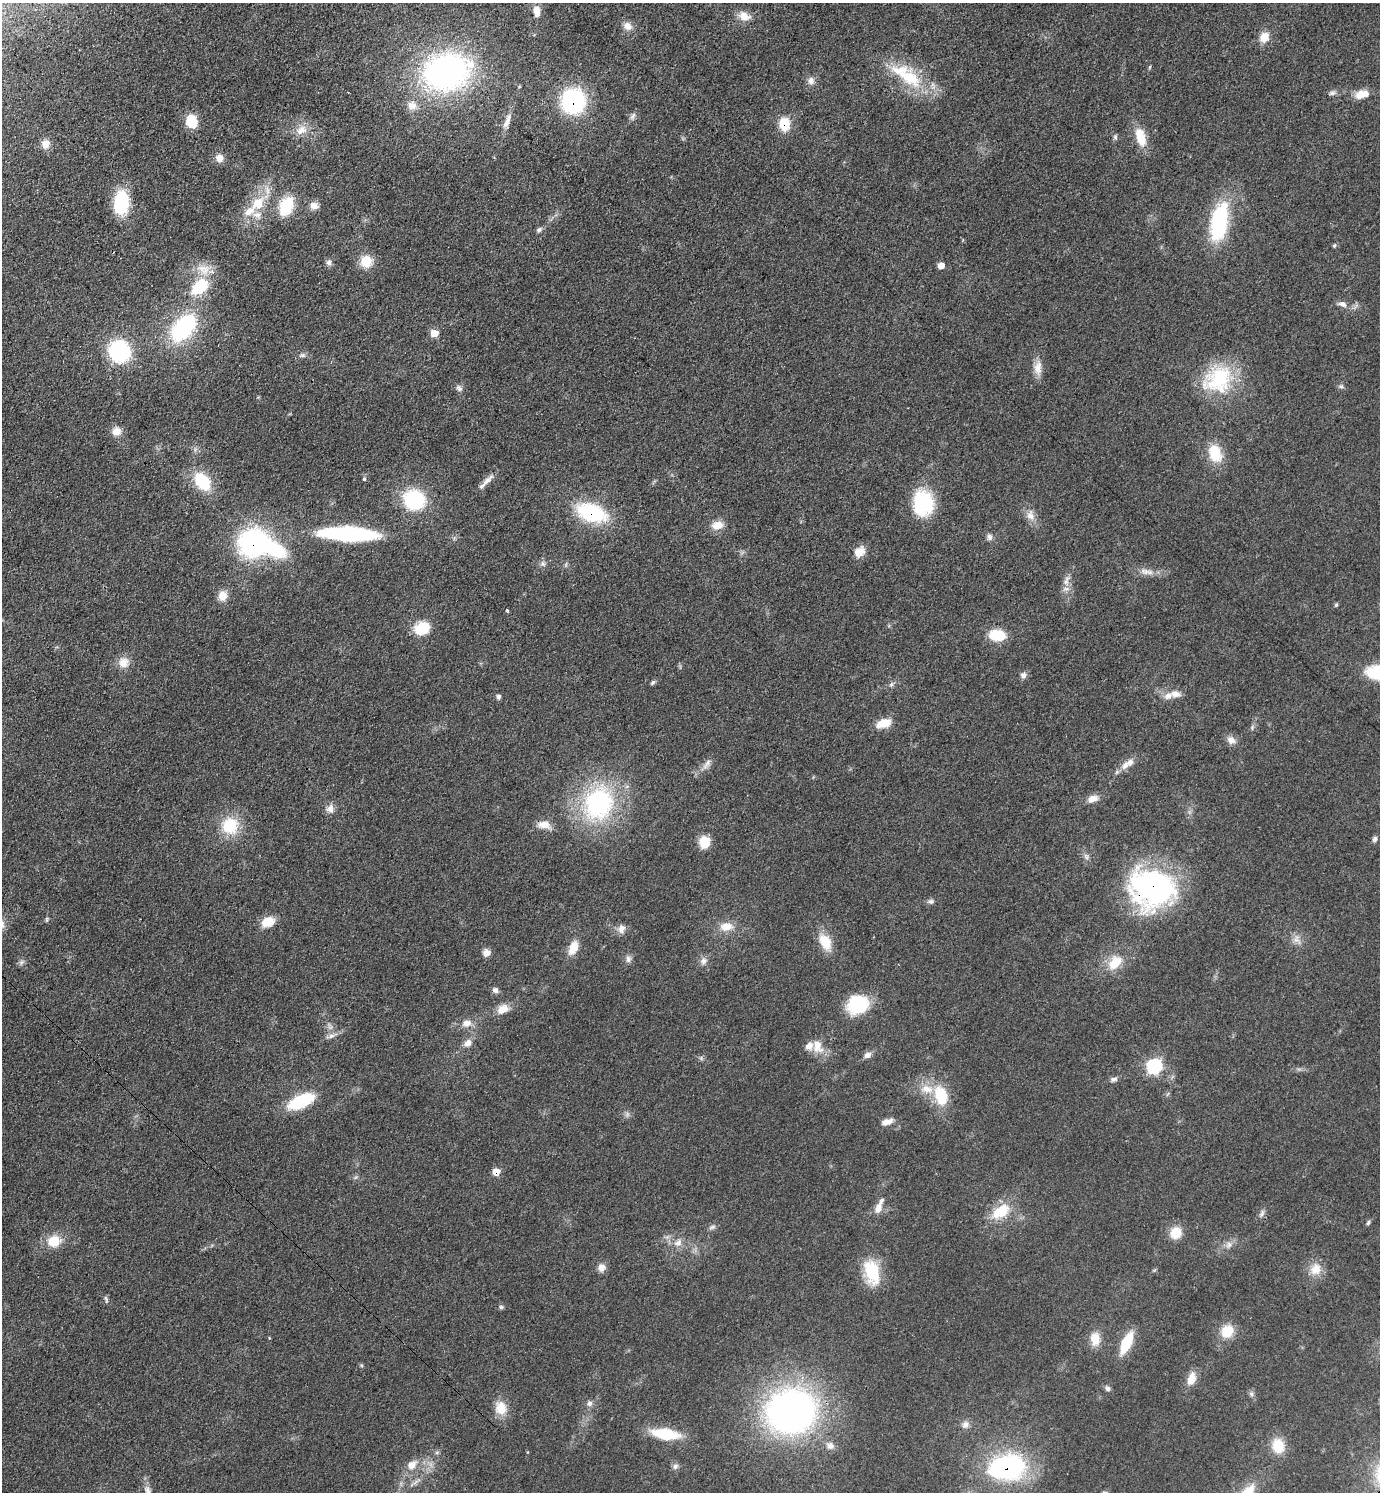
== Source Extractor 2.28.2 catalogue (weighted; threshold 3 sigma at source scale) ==
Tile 11 of 4 x 4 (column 3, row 3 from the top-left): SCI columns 3054-4431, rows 1492-2981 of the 5965 x 5962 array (HDU 1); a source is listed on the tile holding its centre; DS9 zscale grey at full resolution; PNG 1382 x 1494 px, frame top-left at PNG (2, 3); no overlay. Shown black and unused: <1% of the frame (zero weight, under 3 of 4 exposures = <1% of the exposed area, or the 3 px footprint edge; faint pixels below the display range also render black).
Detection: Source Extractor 2.28.2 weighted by HDU 2 'WHT'; one run over the whole footprint, this tile lists its part. Background 0.0772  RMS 0.0065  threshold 0.0295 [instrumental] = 3 sigma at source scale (4.5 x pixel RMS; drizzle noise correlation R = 1.50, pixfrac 1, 0.05/0.05 arcsec/px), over >= 5 px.
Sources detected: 151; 1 too faint to see at this stretch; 2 inside a brighter object's white glare — not listed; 7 inside a brighter listed object's ellipse — not listed separately; the other 141 listed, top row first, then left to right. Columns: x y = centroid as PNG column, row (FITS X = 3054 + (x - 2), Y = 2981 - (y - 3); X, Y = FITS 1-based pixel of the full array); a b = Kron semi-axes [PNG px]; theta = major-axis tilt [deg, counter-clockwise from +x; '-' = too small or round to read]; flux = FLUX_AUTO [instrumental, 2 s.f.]
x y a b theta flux
537 11 15 9 -85 7.3
744 16 17 11 -22 7.4
628 26 13 10 -43 5.1
1264 37 13 11 62 7.9
446 72 39 29 16 230
909 77 40 20 -31 35
811 81 10 9 - 3.7
1332 93 10 5 15 2
1362 94 18 10 11 8.4
573 101 20 19 - 86
412 105 12 12 - 6.5
633 116 10 6 61 2.2
192 121 11 9 -81 20
507 121 21 6 65 5.4
784 124 12 10 -90 17
301 130 17 11 24 7.5
1115 137 7 6 - 1.4
1141 137 23 11 -74 14
46 144 12 10 73 5.6
219 158 10 10 - 4.6
121 203 23 14 88 39
257 204 22 16 50 19
286 206 15 10 63 34
314 206 11 9 -17 4.4
1220 221 37 15 79 70
539 230 9 6 46 1.6
1334 245 6 4 68 0.96
366 261 12 12 - 14
329 262 9 8 - 2.3
941 266 6 5 - 6.6
203 269 21 14 -17 11
200 287 18 11 43 33
1342 304 13 7 -18 3.5
183 328 24 14 50 88
434 333 6 5 - 11
119 351 20 19 - 60
302 355 8 6 0 1.7
1038 368 19 11 83 6.8
1218 379 41 31 36 46
1341 386 7 6 - 1.5
459 388 9 6 -46 2.1
116 431 11 9 5 6.2
1215 453 18 12 -75 21
364 479 3 3 - 5.7
487 480 21 6 41 4.7
202 481 19 13 -53 29
414 500 19 17 -18 53
923 503 25 20 -80 47
591 513 24 13 -19 69
1030 515 15 11 -73 5.9
717 525 15 10 11 7.3
349 534 47 13 -1 100
989 537 9 7 -86 2.2
253 543 26 24 33 110
860 552 14 11 37 7.5
543 564 9 7 -52 2.1
1146 572 22 7 -9 6
1067 580 18 7 70 5
222 596 12 10 77 7.1
1336 605 5 4 - 0.97
507 610 4 3 - 0.94
422 628 17 13 24 17
997 635 15 10 -7 22
124 663 14 14 - 7.3
1023 675 8 7 - 2.5
653 683 7 5 51 1.3
891 684 7 6 - 1.6
1175 694 15 10 -8 5.5
498 697 5 5 - 1.9
883 723 16 9 18 11
1252 728 7 5 89 1.2
1231 740 12 9 -35 4.3
707 764 18 6 53 4.1
1125 766 13 8 51 4.6
1093 799 14 9 21 5.2
599 803 39 32 69 96
330 809 12 10 70 4
544 825 15 10 -4 7
230 826 21 21 - 24
1375 839 7 6 - 1.8
704 842 13 11 86 12
1152 887 44 36 -6 160
930 901 9 6 5 1.9
47 919 7 4 78 1
267 922 14 9 26 12
726 927 16 10 4 8.9
621 929 13 9 81 4
1297 940 13 9 -68 4.5
825 942 21 13 -63 14
573 948 18 9 68 9.6
486 953 8 8 - 4.3
628 959 9 7 84 2.6
704 961 10 9 - 3.5
21 962 7 6 - 1.7
1115 962 21 14 48 15
495 990 7 7 - 2.5
858 1005 20 17 9 41
503 1009 16 11 28 7.3
466 1023 14 10 8 5.7
331 1036 9 7 25 2.8
468 1043 11 8 38 4.4
817 1046 19 13 -72 9.7
867 1055 9 7 28 3.3
1154 1066 8 7 - 92
1114 1079 10 6 12 2.1
941 1095 27 17 -72 24
301 1101 26 12 24 36
887 1122 15 7 19 4.8
496 1172 6 6 - 8.8
878 1208 16 8 67 6.3
1001 1211 28 15 35 19
1262 1213 10 6 58 2.2
1368 1223 7 4 63 1.2
712 1227 10 5 25 1.7
1176 1233 11 10 - 14
54 1241 10 9 - 18
678 1243 13 9 32 5
1229 1245 9 7 53 3.2
601 1268 9 9 - 4.4
1316 1269 18 15 70 9.5
872 1272 32 18 -75 26
106 1299 10 4 -70 1.4
501 1307 6 6 - 1.2
1227 1331 15 13 53 14
1095 1339 16 12 -88 9.6
1126 1343 19 8 65 28
1191 1379 17 10 70 7.5
1108 1388 8 6 -47 1.8
1251 1394 7 6 - 1.7
589 1403 9 7 29 2.4
501 1408 18 15 -80 11
791 1411 41 36 15 300
965 1425 10 9 - 3.5
665 1434 24 10 -8 32
830 1446 10 10 - 3.9
1278 1446 17 13 -77 15
437 1452 6 4 19 1.1
412 1465 13 10 38 6.9
675 1466 8 7 - 2.3
1007 1467 25 16 11 160
148 1491 19 8 -73 5
Overlapping masked pixels (flux is a lower limit): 7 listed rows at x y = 573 101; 784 124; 591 513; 253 543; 1152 887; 496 1172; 1007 1467
Isophote crosses this tile's border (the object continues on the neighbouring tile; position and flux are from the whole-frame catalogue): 1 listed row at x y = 148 1491